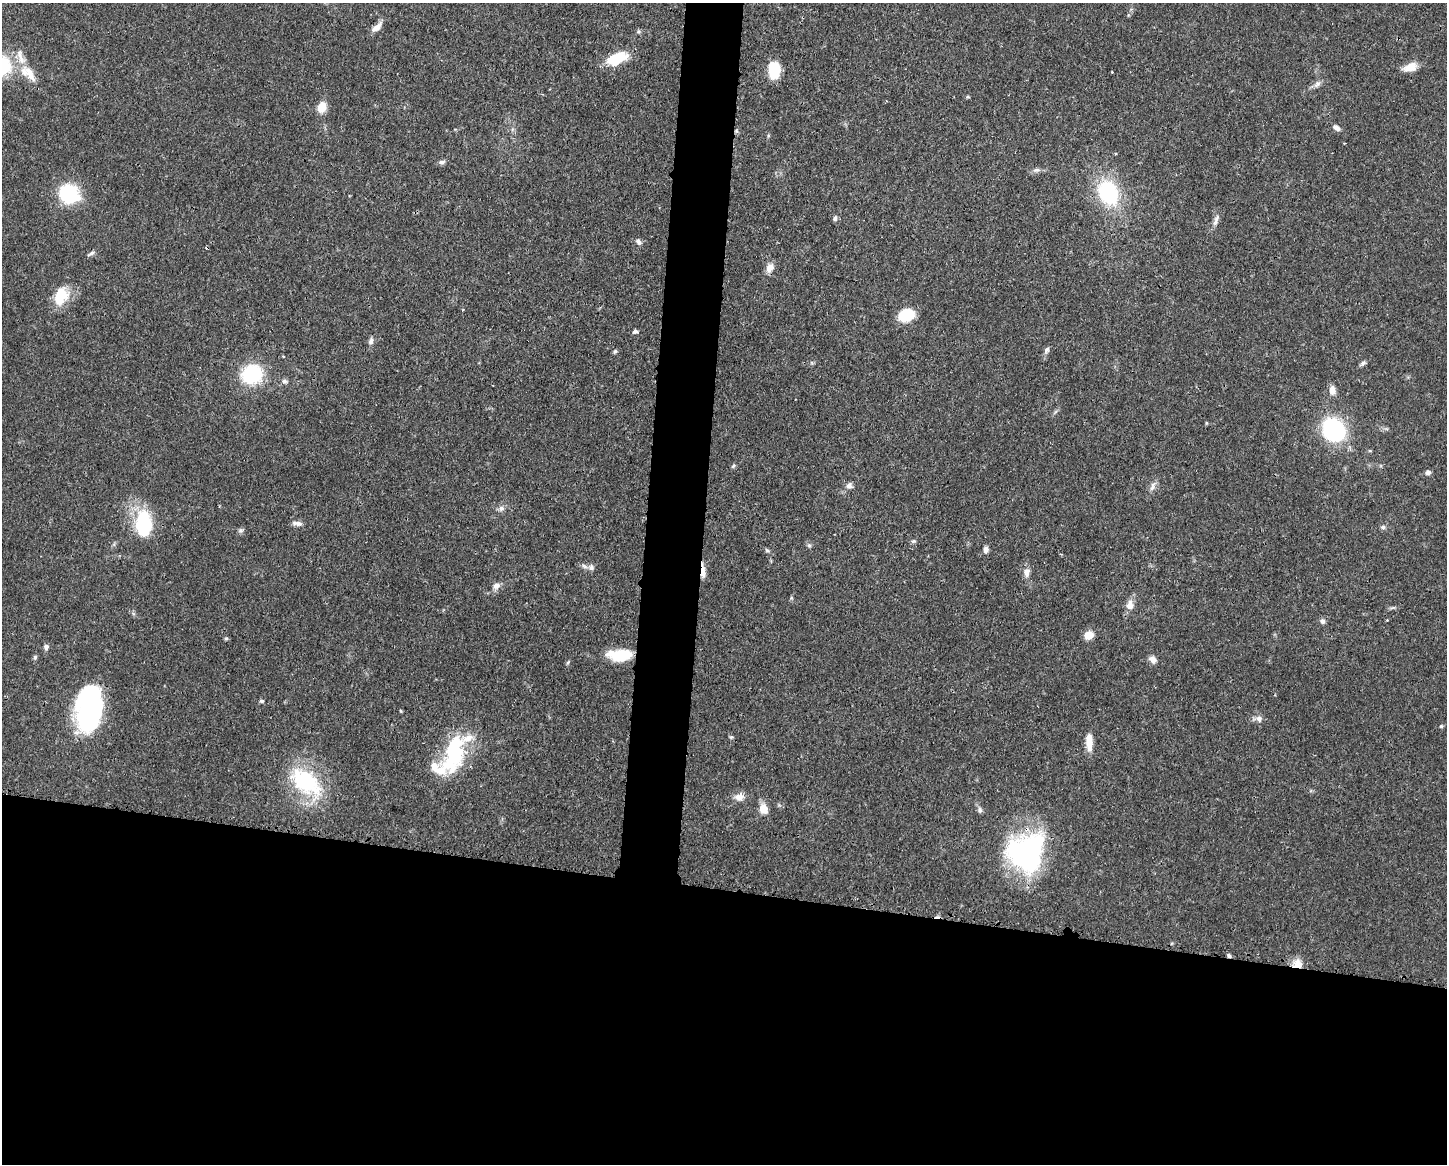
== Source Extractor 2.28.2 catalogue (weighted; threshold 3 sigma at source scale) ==
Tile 11 of 3 x 4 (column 2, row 4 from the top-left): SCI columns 1558-3002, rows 7-1168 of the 4670 x 4659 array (HDU 1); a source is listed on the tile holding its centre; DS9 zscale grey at full resolution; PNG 1449 x 1166 px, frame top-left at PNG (2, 3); no overlay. Shown black and unused: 27% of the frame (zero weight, under 3 of 4 exposures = <1% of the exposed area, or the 3 px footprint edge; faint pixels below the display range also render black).
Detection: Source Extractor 2.28.2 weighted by HDU 2 'WHT'; one run over the whole footprint, this tile lists its part. Background 0.0571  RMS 0.0033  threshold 0.0149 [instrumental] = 3 sigma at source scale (4.5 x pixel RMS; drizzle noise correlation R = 1.50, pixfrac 1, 0.05/0.05 arcsec/px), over >= 5 px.
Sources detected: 83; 1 inside a brighter object's white glare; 3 cosmic-ray / hot-pixel residue — not listed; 5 inside a brighter listed object's ellipse — not listed separately; the other 74 listed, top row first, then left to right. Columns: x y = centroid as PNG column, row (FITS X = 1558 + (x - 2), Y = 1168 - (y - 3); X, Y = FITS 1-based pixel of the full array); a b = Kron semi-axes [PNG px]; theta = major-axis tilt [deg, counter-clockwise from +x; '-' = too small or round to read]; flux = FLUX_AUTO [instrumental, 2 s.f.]
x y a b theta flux
377 27 16 7 44 2.5
616 58 25 12 22 11
1410 67 17 10 19 4
774 69 14 9 -89 14
30 74 28 10 -57 5.7
1317 84 11 7 49 1.4
968 97 5 3 - 0.38
322 107 11 9 73 4.6
1336 128 11 6 -34 1.3
1115 154 3 3 - 0.38
442 162 10 5 5 0.93
1037 170 10 6 2 1.2
1108 193 19 15 -63 31
69 194 21 18 -34 21
835 218 6 4 77 0.86
1216 220 18 5 69 1.6
638 241 8 6 -52 1.1
91 253 12 4 30 0.84
770 268 13 9 63 2.5
61 296 24 16 67 8.7
906 315 13 10 18 13
635 331 7 5 17 0.67
371 341 9 6 76 1.2
1046 350 9 6 57 1
615 351 6 5 - 0.57
283 356 3 3 - 0.36
1363 363 9 5 33 0.84
252 374 20 18 22 22
284 381 7 5 -14 0.84
1332 390 10 7 -83 2.6
1206 423 5 3 - 0.31
1334 430 25 22 -50 32
733 466 7 4 45 0.49
1428 472 6 6 - 1.2
849 486 9 8 - 1.3
1152 486 14 6 68 1.6
501 508 8 7 - 1.2
297 523 13 5 -4 1.5
143 524 24 15 -88 25
1383 527 7 5 -1 0.76
241 531 8 6 2 0.77
913 541 7 4 -17 0.52
809 545 6 4 -1 0.56
767 550 7 5 -30 0.61
986 550 7 6 - 1.4
591 567 9 9 - 1.4
703 571 17 5 -88 3.1
1027 572 13 9 -90 2.2
496 586 9 7 21 1.7
1130 605 10 8 83 3
1393 608 9 3 6 0.62
1387 620 3 2 - 0.28
1322 621 7 6 - 1
1088 635 6 5 - 11
226 638 6 4 19 0.43
46 647 7 6 - 1
620 655 26 12 1 11
35 657 7 5 74 0.6
1153 659 11 8 -45 1.7
261 701 5 4 - 0.74
89 708 41 22 84 72
401 711 5 3 - 0.31
1259 719 10 7 -84 1.5
1441 726 5 4 - 0.42
731 737 6 5 - 0.52
1089 742 21 8 -87 4.3
456 755 46 29 66 25
306 782 47 27 -41 29
739 797 14 11 19 2.4
763 809 8 7 - 5.5
980 810 8 6 -89 0.95
1026 852 42 39 54 60
1229 956 6 4 -71 0.64
1297 964 14 12 -1 3.5
Overlapping masked pixels (flux is a lower limit): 3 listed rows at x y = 703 571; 1229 956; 1297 964